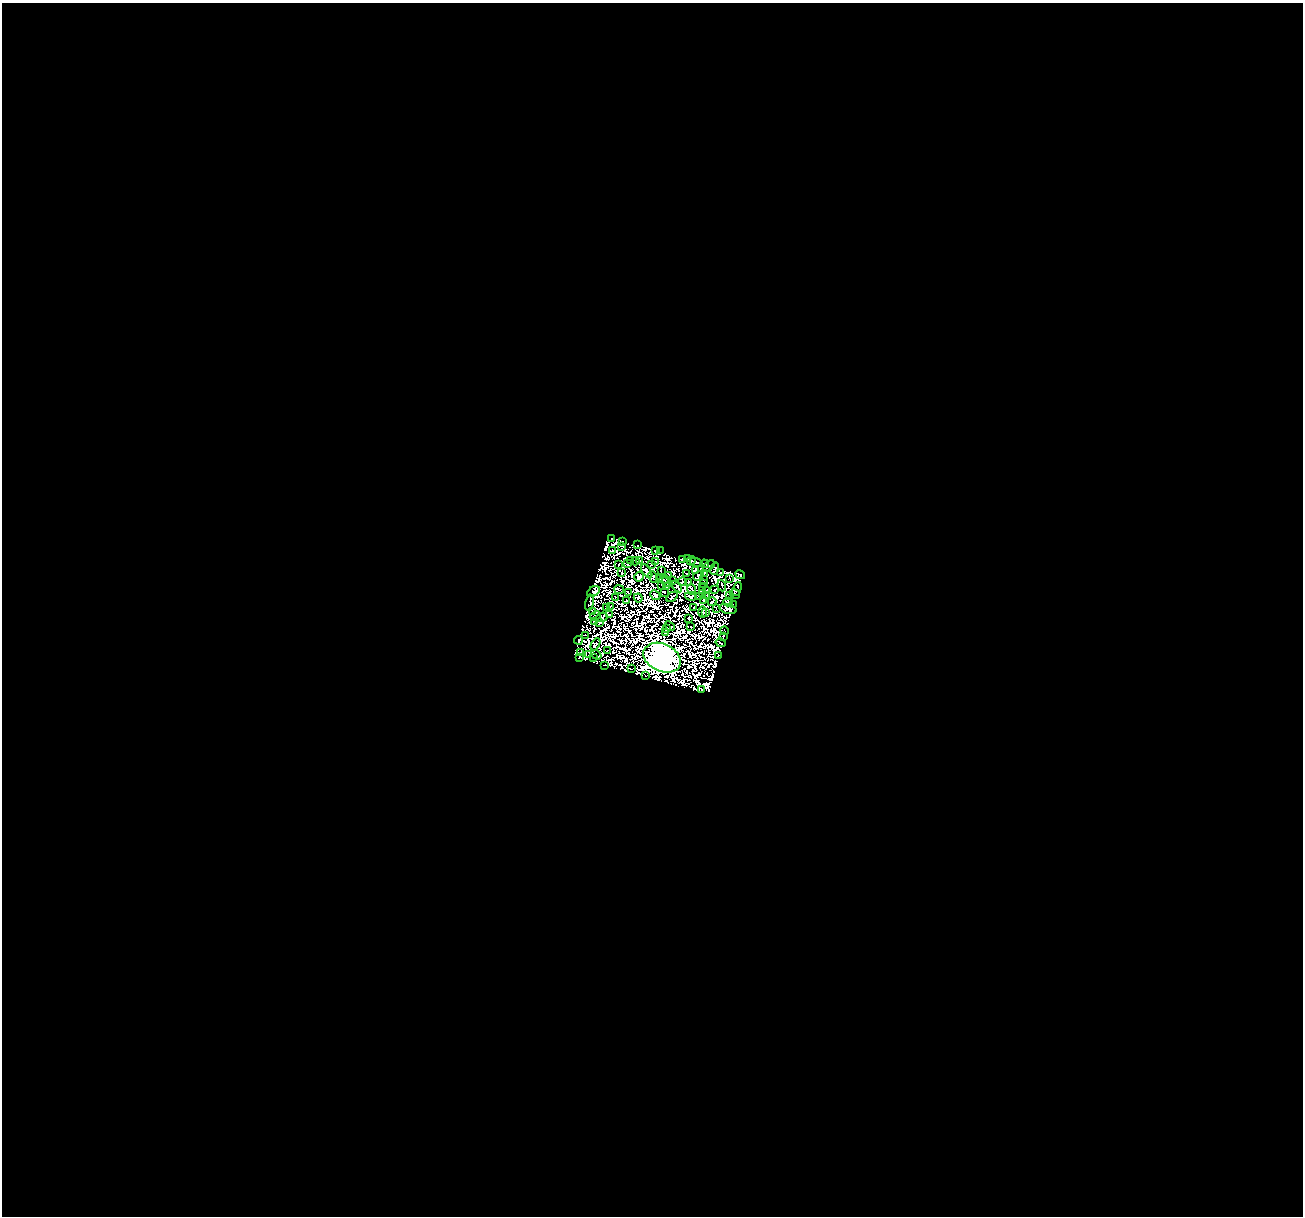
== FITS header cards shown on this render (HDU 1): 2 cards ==
NAXIS1  =                 1301
NAXIS2  =                 1214

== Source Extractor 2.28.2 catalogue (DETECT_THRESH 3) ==
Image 1301 x 1214 px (HDU 1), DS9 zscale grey, 1 PNG px = 1 image px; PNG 1305 x 1218 px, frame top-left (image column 1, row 1214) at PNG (2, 3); each listed source drawn as its Kron ellipse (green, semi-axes under 4 px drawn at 4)
Background 0.646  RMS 2.5e-04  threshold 7.40e-04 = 3 sigma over >= 5 px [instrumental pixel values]
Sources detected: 238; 131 with non-positive FLUX_AUTO (blend fragments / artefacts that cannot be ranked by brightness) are neither listed nor drawn; the other 107 listed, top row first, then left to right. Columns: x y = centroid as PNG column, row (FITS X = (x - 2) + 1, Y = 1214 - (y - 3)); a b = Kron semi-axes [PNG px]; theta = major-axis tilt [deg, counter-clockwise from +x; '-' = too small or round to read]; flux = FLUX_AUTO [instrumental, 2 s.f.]
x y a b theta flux
612 538 3 3 - 31
623 541 3 2 - 16
638 545 4 2 - 6.8
622 546 3 3 - 20
655 550 3 2 - 28
612 551 4 2 - 16
660 551 2 2 - 17
688 559 2 2 - 16
630 560 3 2 - 7.4
682 560 4 2 - 34
635 561 4 2 - 16
639 561 3 2 - 3
691 561 5 2 - 28
655 562 2 2 - 14
696 562 7 3 -14 51
619 564 2 2 - 23
627 564 4 3 - 14
705 564 4 2 - 4.1
651 565 3 2 - 3.5
709 566 7 2 46 0.093
715 569 6 3 73 16
661 570 3 2 - 18
695 570 4 3 - 140
647 571 8 4 -58 57
622 572 3 3 - 25
705 573 4 2 - 15
721 573 3 2 - 45
686 574 3 2 - 8.3
669 575 4 2 - 6.8
740 575 5 4 - 78
698 576 6 3 30 60
639 577 5 4 - 2.7
653 577 6 3 -65 14
660 578 3 2 - 34
664 579 5 2 - 7.5
703 579 3 2 - 10
730 579 3 2 - 8
673 581 2 2 - 16
666 582 5 2 - 27
682 582 4 2 - 8.3
689 582 3 3 - 8.2
704 583 2 2 - 6.1
662 585 3 2 - 10
677 586 6 2 -54 17
722 586 6 2 -71 23
667 587 2 2 - 17
703 587 3 2 - 18
619 589 5 2 - 5.2
692 589 5 2 - 16
737 589 7 4 67 15
707 590 4 2 - 3.7
714 590 2 2 - 31
593 592 7 4 34 110
664 592 3 2 - 0.8
629 593 4 2 - 25
702 594 3 3 - 54
735 594 5 2 - 20
655 595 5 3 - 32
707 595 3 2 - 3.7
691 596 5 4 - 30
700 596 3 3 - 7.9
729 596 4 2 - 5.3
616 597 3 2 - 15
672 597 6 3 32 4.5
638 598 4 2 - 5.1
626 601 3 2 - 13
704 601 3 3 - 29
712 602 4 2 - 16
728 602 5 2 - 17
589 603 8 4 78 25
733 604 2 2 - 4.8
610 607 2 2 - 16
606 608 3 2 - 9.8
694 608 2 2 - 4.7
716 609 4 2 - 6.2
728 609 8 5 -15 7.3
593 611 3 2 - 9.6
703 612 6 2 89 24
705 613 2 2 - 14
610 615 3 3 - 20
595 616 6 2 29 7.2
602 617 6 4 19 3.9
689 618 3 2 - 5.3
595 622 4 2 - 23
599 622 3 3 - 40
670 626 5 2 - 7.4
691 627 2 2 - 25
666 629 4 3 - 4.7
725 631 4 2 - 15
665 633 3 2 - 9.8
585 635 2 2 - 18
724 636 2 2 - 6.1
578 640 4 3 - 56
721 643 5 2 - 42
595 644 6 2 61 11
607 651 3 2 - 12
580 652 3 2 - 29
589 655 3 2 - 23
596 655 5 2 - 10
718 656 3 2 - 39
579 657 4 3 - 22
594 658 3 2 - 27
662 658 20 13 -25 180000
605 665 3 2 - 16
631 669 2 2 - 20
645 676 2 2 - 11
701 689 2 2 - 20
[131 non-positive-flux detections neither listed nor drawn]